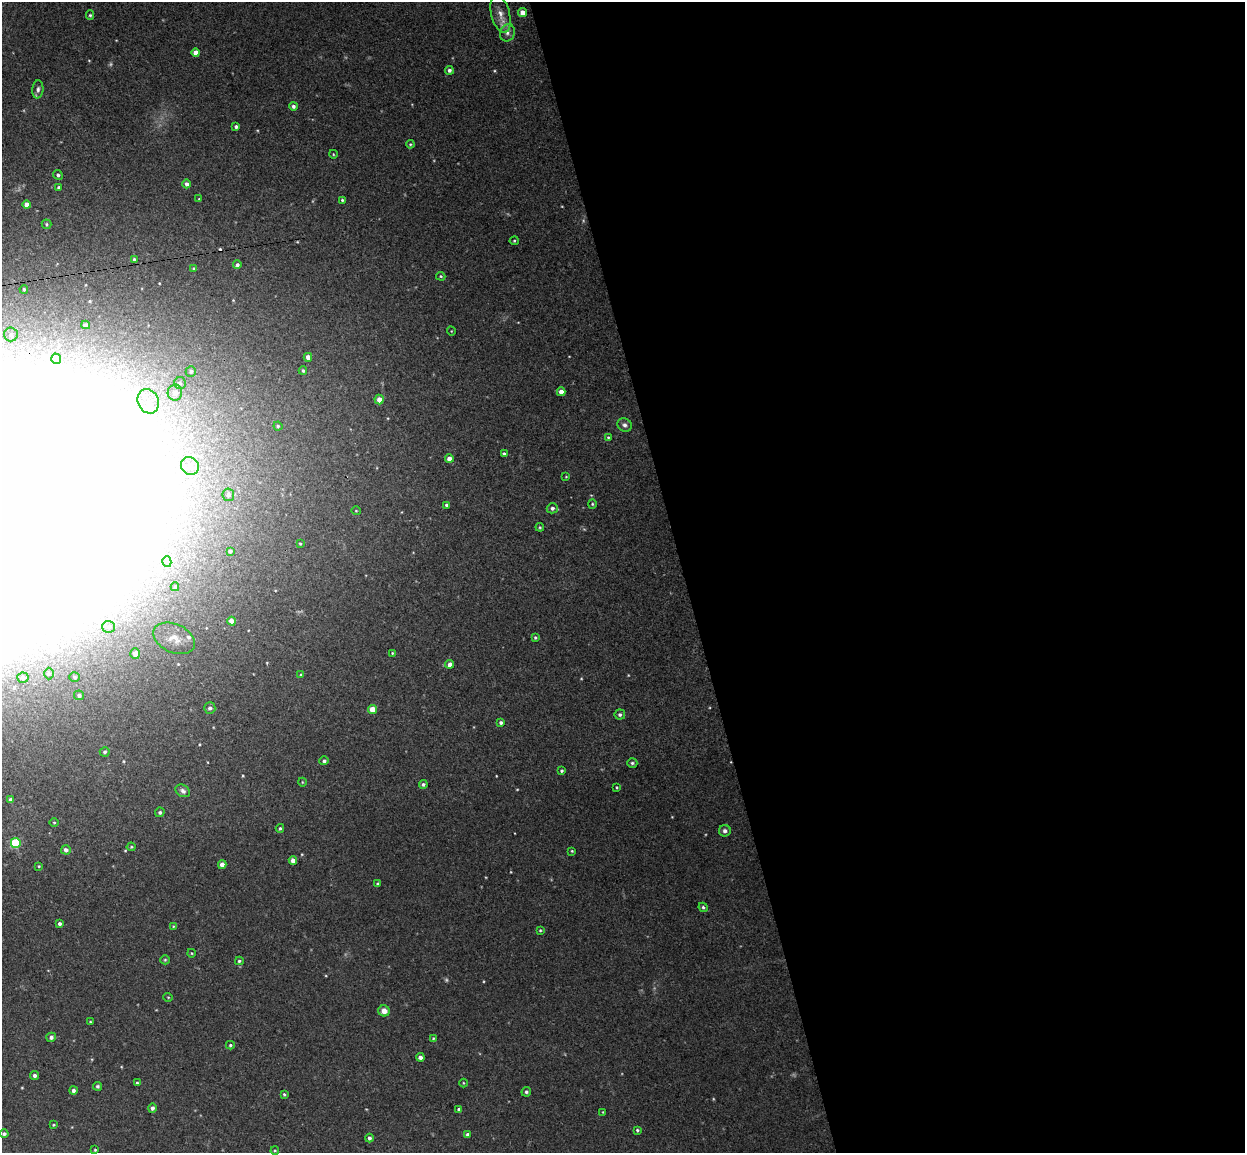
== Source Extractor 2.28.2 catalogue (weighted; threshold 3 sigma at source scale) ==
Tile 8 of 4 x 4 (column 4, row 2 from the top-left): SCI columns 3787-5029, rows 2457-3607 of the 5086 x 5029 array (HDU 1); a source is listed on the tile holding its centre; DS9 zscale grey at full resolution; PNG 1247 x 1155 px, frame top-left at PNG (2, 2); each listed source drawn as its Kron ellipse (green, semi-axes under 4 px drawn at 4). Shown black and unused: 45% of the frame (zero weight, under 3 of 4 exposures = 5% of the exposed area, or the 3 px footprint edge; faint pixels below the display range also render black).
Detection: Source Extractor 2.28.2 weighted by HDU 2 'WHT'; one run over the whole footprint, this tile lists its part. Background 0.0493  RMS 0.0046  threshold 0.0208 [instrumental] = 3 sigma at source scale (4.5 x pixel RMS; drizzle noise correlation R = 1.50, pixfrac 1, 0.05/0.05 arcsec/px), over >= 5 px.
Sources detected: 139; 3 too faint to see at this stretch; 13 inside a brighter object's white glare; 1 cosmic-ray / hot-pixel residue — neither listed nor drawn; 1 inside a brighter listed object's ellipse — not listed separately; the other 121 listed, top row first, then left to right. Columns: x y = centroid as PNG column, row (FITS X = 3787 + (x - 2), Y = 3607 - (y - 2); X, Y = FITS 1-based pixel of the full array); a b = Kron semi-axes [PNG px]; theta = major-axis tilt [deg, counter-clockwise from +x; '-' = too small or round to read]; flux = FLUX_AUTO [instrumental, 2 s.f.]
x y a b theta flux
522 12 4 4 - 3.1
501 14 19 9 -76 4.5
90 15 5 4 - 0.59
507 33 9 7 64 1.8
196 53 4 4 - 4.2
449 70 4 4 - 1.1
38 89 9 5 85 1.4
293 106 4 4 - 1.1
236 127 3 3 - 1.1
410 144 4 4 - 0.48
333 154 4 3 - 0.35
58 175 5 4 - 0.93
187 184 4 4 - 1.6
59 188 4 4 - 1.6
199 199 4 3 - 0.38
342 200 3 3 - 0.59
27 205 4 4 - 3.1
46 224 5 4 - 0.59
514 241 4 4 - 0.52
134 259 4 3 - 0.81
237 265 4 4 - 1.2
193 268 4 3 - 0.49
441 276 5 3 - 0.52
24 289 4 3 - 0.75
86 325 4 3 - 0.68
451 331 4 3 - 0.34
11 334 7 6 - 1.5
308 357 4 4 - 2.6
56 359 5 5 - 2.1
191 371 5 5 - 0.99
303 371 4 3 - 0.65
180 383 6 6 - 0.96
561 392 4 4 - 2.5
175 393 8 7 - 3
379 399 5 4 - 3.2
148 401 12 10 -65 6.4
625 425 7 6 - 1.7
278 426 4 4 - 0.61
608 437 3 3 - 0.47
504 454 4 3 - 1.1
449 459 4 4 - 3.4
190 466 9 8 - 3.3
566 477 4 3 - 0.33
228 495 6 5 - 1.4
592 504 4 4 - 0.55
446 505 4 3 - 0.78
552 508 5 5 - 1.2
356 511 5 3 - 0.35
540 527 4 4 - 0.5
300 544 4 3 - 0.47
230 551 4 3 - 1.1
167 562 5 4 - 0.71
175 587 4 4 - 0.56
232 621 4 4 - 3.3
109 627 6 6 - 1.1
174 638 22 14 -24 7.1
535 638 4 3 - 0.58
135 653 5 5 - 2.8
392 653 3 2 - 0.39
450 664 4 4 - 2
49 673 6 4 -90 0.67
301 675 4 4 - 0.57
75 677 5 4 - 0.74
23 678 5 5 - 1.7
79 695 5 4 - 1.4
210 708 5 5 - 1.3
373 709 4 4 - 6
620 715 5 5 - 1
501 722 4 3 - 0.89
105 752 5 4 - 0.82
324 761 4 4 - 0.99
632 763 5 4 - 0.83
562 771 3 3 - 0.65
302 782 4 3 - 0.34
423 784 4 4 - 0.88
617 787 3 2 - 0.44
183 791 8 5 -32 1.4
11 800 4 4 - 1.5
160 812 5 4 - 0.82
54 822 5 3 - 0.42
280 828 4 3 - 0.6
725 831 6 6 - 1.4
16 843 5 5 - 29
131 847 4 4 - 0.51
66 850 5 4 - 1.7
572 851 3 2 - 0.41
293 860 4 4 - 2.1
222 865 4 4 - 2.5
39 866 3 3 - 0.41
378 884 4 3 - 0.64
703 907 5 4 - 0.8
59 924 4 4 - 1.1
173 926 4 3 - 0.37
540 930 4 3 - 0.45
191 953 4 3 - 0.39
165 960 5 4 - 0.55
239 961 4 3 - 0.73
168 997 5 3 - 0.36
384 1011 6 5 - 3.3
90 1022 4 3 - 0.42
51 1037 5 4 - 1.3
433 1038 4 3 - 0.41
230 1045 4 4 - 0.63
420 1057 4 4 - 2
34 1075 4 4 - 1.2
137 1083 3 3 - 0.51
463 1083 4 3 - 0.36
97 1086 4 4 - 0.71
73 1090 4 4 - 1.2
526 1092 5 4 - 0.76
284 1094 4 3 - 0.58
152 1108 5 4 - 1.2
459 1109 3 3 - 0.74
603 1112 3 3 - 0.32
53 1125 3 2 - 0.37
637 1130 3 3 - 0.68
4 1134 4 4 - 1
468 1135 4 4 - 1.7
369 1138 4 4 - 1.2
95 1150 3 3 - 0.45
275 1151 4 3 - 0.52